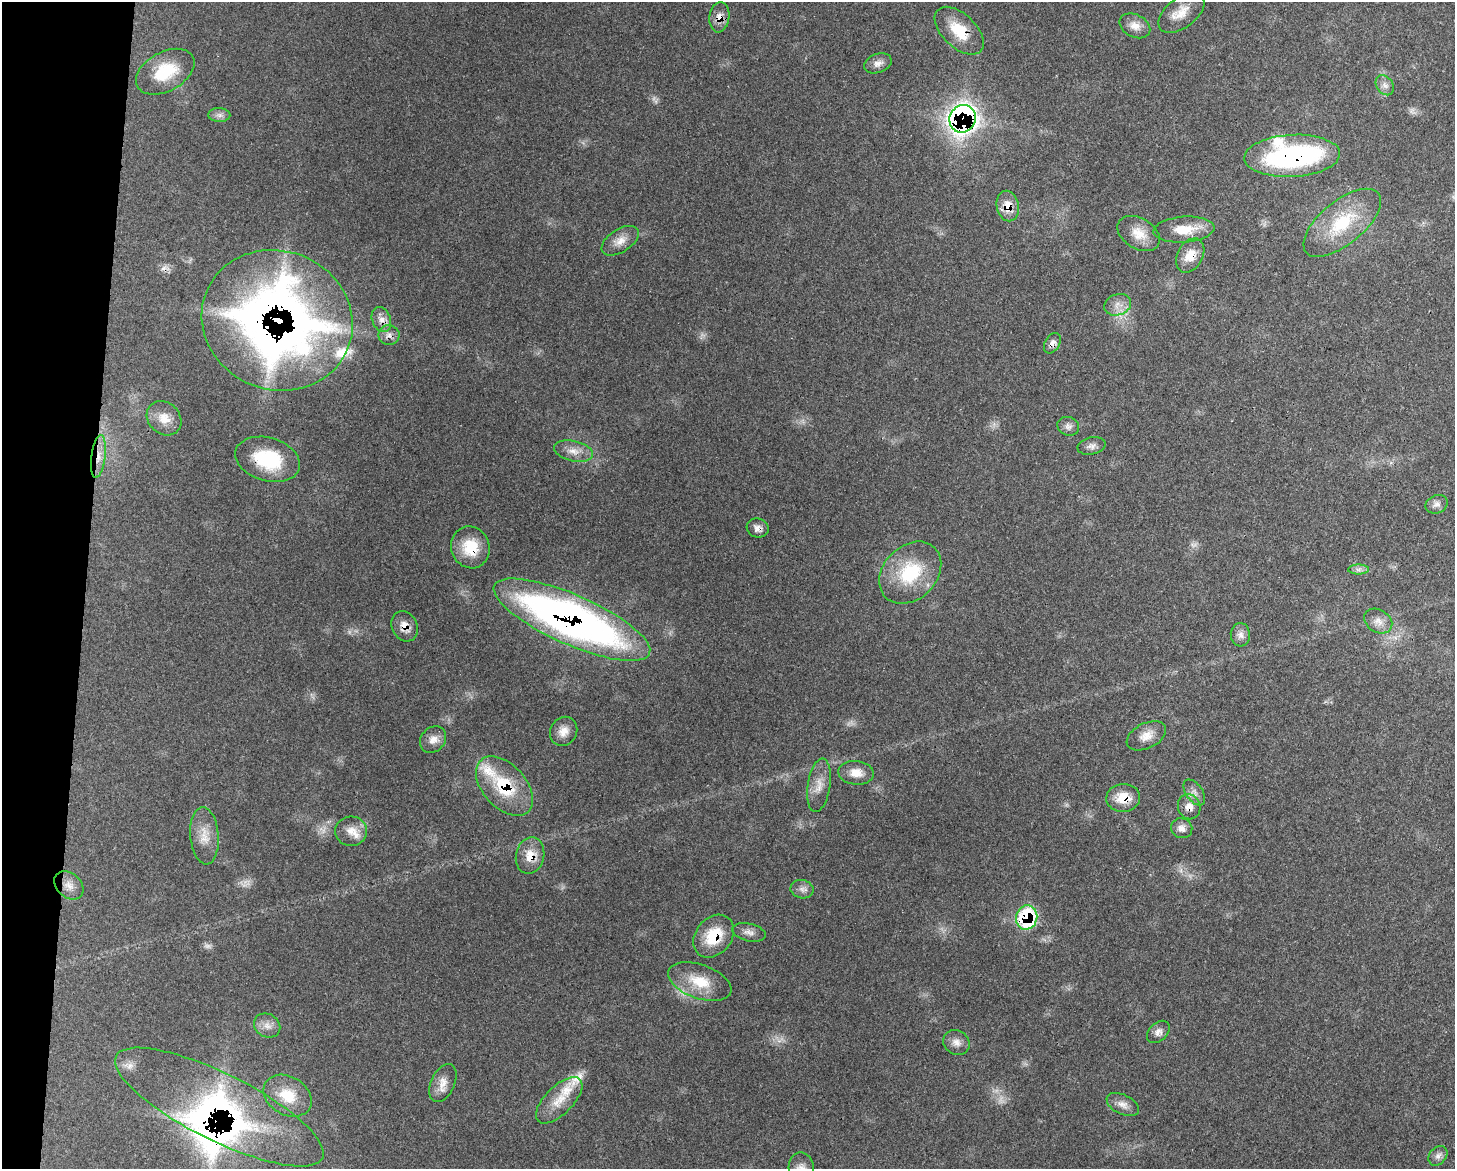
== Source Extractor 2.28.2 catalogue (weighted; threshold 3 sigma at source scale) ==
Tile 7 of 3 x 4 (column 1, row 3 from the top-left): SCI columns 298-1750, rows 1248-2414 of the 4841 x 4829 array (HDU 1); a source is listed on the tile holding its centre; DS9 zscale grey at full resolution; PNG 1457 x 1171 px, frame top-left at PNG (2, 2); each listed source drawn as its Kron ellipse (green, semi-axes under 4 px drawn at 4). Shown black and unused: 6% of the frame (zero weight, under 3 of 4 exposures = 9% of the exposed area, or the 3 px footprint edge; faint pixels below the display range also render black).
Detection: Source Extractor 2.28.2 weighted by HDU 2 'WHT'; one run over the whole footprint, this tile lists its part. Background 0.44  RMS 0.0075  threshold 0.0338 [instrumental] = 3 sigma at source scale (4.5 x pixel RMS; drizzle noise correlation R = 1.50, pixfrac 1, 0.05/0.05 arcsec/px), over >= 5 px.
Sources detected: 79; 5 too faint to see at this stretch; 3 inside a brighter object's white glare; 1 cosmic-ray / hot-pixel residue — neither listed nor drawn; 5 inside a brighter listed object's ellipse — not listed separately; the other 65 listed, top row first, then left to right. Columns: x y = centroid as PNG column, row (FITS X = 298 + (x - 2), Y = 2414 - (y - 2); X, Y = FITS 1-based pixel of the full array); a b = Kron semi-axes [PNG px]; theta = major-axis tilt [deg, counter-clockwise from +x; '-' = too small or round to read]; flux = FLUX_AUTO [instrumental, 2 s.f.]
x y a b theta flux
1182 13 27 15 38 13
719 17 15 10 83 7.1
1135 26 16 11 -27 7.2
959 31 30 17 -44 24
878 63 14 9 21 5.2
165 72 31 19 28 30
1385 85 11 8 -53 4.1
219 115 11 7 0 3.5
963 119 14 13 - 440
1292 156 48 21 3 150
1008 206 15 11 -78 11
1342 223 47 21 39 42
1184 230 30 13 4 18
1139 234 23 15 -31 13
620 241 21 11 33 8.7
1190 255 18 12 61 12
1118 305 14 10 19 7.1
381 319 13 9 -68 5.9
277 320 76 69 -22 2500
389 335 10 10 - 4.5
1052 343 11 7 59 3.7
164 418 19 15 -43 11
1068 426 11 9 -20 3.7
1092 446 14 8 12 4
573 451 20 10 -13 8.5
98 457 21 7 83 9.3
268 459 33 21 -16 42
1437 504 11 9 23 3.6
758 528 11 9 -16 4.3
470 547 21 19 -71 23
1358 569 10 5 0 2.6
910 573 35 26 45 46
572 620 85 25 -24 430
1378 621 15 11 -32 6.5
404 626 16 12 -63 7.8
1240 635 12 9 -85 4.5
564 731 15 13 57 7.6
1146 736 21 12 26 9.6
433 739 14 12 50 6.6
856 773 18 12 -5 9.4
819 785 27 11 81 10
504 786 35 21 -48 42
1194 792 14 8 -55 4.4
1123 798 17 14 4 15
1189 807 13 11 -71 6.4
1182 828 11 10 - 4.4
351 831 16 14 5 9.6
204 836 29 14 -85 13
530 856 18 14 77 13
69 885 16 12 -41 7.6
802 889 11 9 -9 4
1027 917 12 10 75 74
749 932 17 8 -13 4.7
714 936 23 18 50 26
700 982 33 17 -19 23
267 1026 14 11 -32 6
1158 1032 13 9 43 4.3
956 1042 14 12 -33 6.1
443 1083 20 12 66 8.5
288 1096 26 19 -30 20
559 1100 29 14 45 16
1123 1104 17 9 -26 5.8
219 1107 115 33 -26 350
1438 1156 11 8 49 3.5
801 1168 16 12 -88 6.7
Overlapping masked pixels (flux is a lower limit): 21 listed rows (the first 20) at x y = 719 17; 959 31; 963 119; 1292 156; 1008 206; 1190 255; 277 320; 1052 343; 98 457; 268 459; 758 528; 470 547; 572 620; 404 626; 504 786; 1123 798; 1189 807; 530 856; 1027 917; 714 936
Isophote crosses this tile's border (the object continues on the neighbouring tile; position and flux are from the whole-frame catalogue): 1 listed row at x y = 801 1168